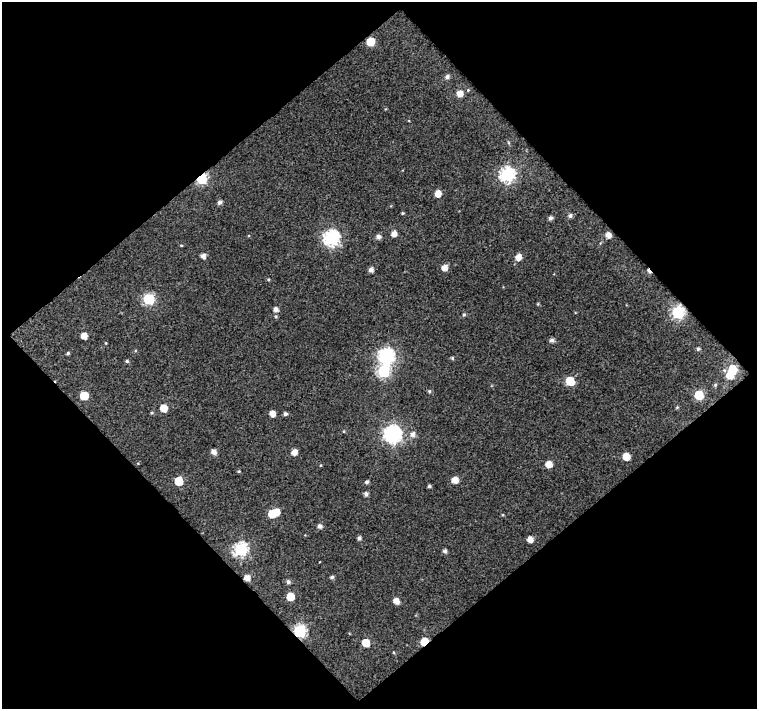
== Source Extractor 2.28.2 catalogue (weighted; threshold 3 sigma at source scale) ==
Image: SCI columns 1-755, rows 23-729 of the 755 x 753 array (HDU 1 of 3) = the unmasked area's bounding box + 8 px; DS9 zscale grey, full resolution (1 PNG px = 1 image px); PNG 759 x 711 px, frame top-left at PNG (2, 2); no overlay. Shown black and unused: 52% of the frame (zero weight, under 3 of 4 exposures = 3% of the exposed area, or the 3 px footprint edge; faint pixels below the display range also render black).
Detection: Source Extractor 2.28.2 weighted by HDU 2 'WHT'. Background 0.0521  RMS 0.022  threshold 0.0991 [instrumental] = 3 sigma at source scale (4.5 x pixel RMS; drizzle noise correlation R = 1.50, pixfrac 1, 0.0396/0.0396 arcsec/px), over >= 5 px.
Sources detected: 73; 2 inside a brighter object's white glare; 1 cosmic-ray / hot-pixel residue — not listed; the other 70 listed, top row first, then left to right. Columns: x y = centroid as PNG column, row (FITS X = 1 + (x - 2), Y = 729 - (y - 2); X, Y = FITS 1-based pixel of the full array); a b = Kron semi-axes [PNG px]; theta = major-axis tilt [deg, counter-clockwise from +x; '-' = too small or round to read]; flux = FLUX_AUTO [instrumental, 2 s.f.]
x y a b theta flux
370 42 5 5 - 59
447 76 6 5 - 6.1
460 93 6 6 - 17
507 175 7 7 - 430
202 179 6 5 - 180
438 194 5 5 - 21
220 202 5 4 - 6.5
403 213 4 4 - 2.1
570 216 5 5 - 5.6
550 218 5 4 - 6.4
394 233 5 5 - 15
608 235 5 5 - 13
378 236 6 5 - 8
331 238 7 7 - 510
181 245 4 3 - 1.7
203 256 5 5 - 10
518 257 5 5 - 18
444 268 5 5 - 16
371 270 5 4 - 9.5
148 299 6 6 - 200
538 304 5 3 - 1.9
276 309 6 6 - 9
678 313 6 6 - 250
464 314 5 4 - 2.6
84 336 5 5 - 22
552 340 5 5 - 7
106 343 4 3 - 1.6
698 349 5 5 - 3.5
68 353 4 3 - 3.2
386 355 8 8 - 280
452 358 5 4 - 2.6
127 361 5 4 - 3.3
732 369 7 7 - 57
383 372 6 6 - 220
570 381 6 5 - 80
715 385 5 4 - 3.3
429 391 5 5 - 2.9
699 395 6 6 - 89
84 396 6 5 - 52
677 407 5 3 - 2.1
164 408 5 5 - 38
152 413 5 3 - 2.2
272 414 5 5 - 16
285 414 5 4 - 5.2
393 434 7 7 - 690
413 434 7 7 - 11
214 452 5 5 - 12
294 452 6 5 - 15
626 456 5 5 - 32
549 464 5 5 - 22
239 471 4 3 - 2
455 480 6 5 - 21
178 481 6 5 - 60
367 482 5 4 - 4.5
429 486 4 4 - 3.8
366 494 5 4 - 6.3
272 514 6 5 - 36
319 526 6 5 - 7.3
359 538 4 4 - 5.3
530 539 5 5 - 16
240 550 7 6 - 350
445 551 4 4 - 6.2
332 577 5 4 - 4.4
247 578 5 5 - 17
288 582 5 5 - 5.9
290 596 5 5 - 40
396 601 5 5 - 16
299 631 6 6 - 290
424 641 5 4 - 48
366 643 5 5 - 40
Overlapping masked pixels (flux is a lower limit): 6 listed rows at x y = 370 42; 202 179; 678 313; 247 578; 299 631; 424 641